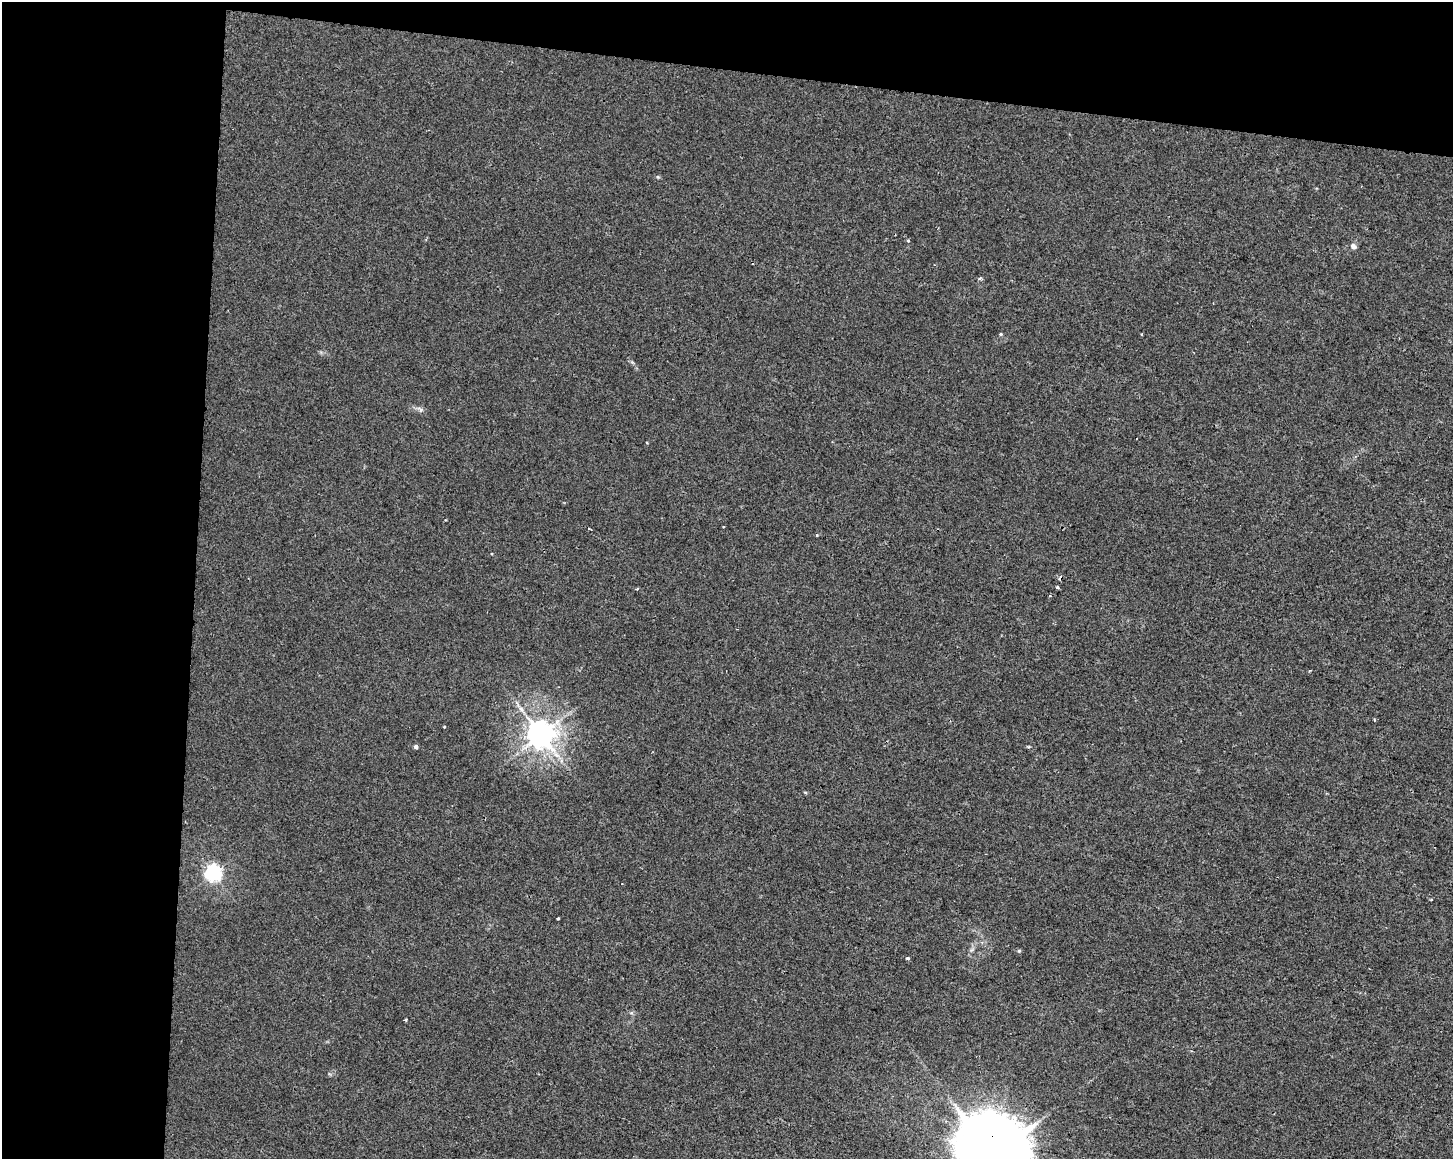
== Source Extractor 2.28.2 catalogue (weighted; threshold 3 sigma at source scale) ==
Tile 1 of 3 x 4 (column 1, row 1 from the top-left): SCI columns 284-1734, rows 3472-4628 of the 4863 x 4635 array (HDU 1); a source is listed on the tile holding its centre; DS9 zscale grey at full resolution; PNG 1455 x 1161 px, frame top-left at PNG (2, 2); no overlay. Shown black and unused: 19% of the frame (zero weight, under 2 of 3 exposures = <1% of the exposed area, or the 3 px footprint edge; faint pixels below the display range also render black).
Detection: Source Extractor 2.28.2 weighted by HDU 2 'WHT'; one run over the whole footprint, this tile lists its part. Background 0.00708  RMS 0.0047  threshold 0.021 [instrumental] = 3 sigma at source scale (4.5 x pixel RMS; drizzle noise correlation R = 1.50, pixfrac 1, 0.0396/0.0396 arcsec/px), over >= 5 px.
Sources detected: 24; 2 cosmic-ray / hot-pixel residue — not listed; the other 22 listed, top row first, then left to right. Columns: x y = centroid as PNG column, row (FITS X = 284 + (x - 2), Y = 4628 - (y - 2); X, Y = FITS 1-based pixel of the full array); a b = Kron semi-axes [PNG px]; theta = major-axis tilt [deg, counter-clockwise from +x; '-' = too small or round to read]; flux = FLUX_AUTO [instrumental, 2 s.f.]
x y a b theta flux
657 177 5 4 - 0.6
908 240 4 3 - 0.63
1353 246 8 7 - 1.8
1001 334 5 4 - 0.49
723 527 3 2 - 0.42
816 535 3 3 - 1.1
1060 578 5 4 - 1.7
1057 587 4 4 - 0.74
637 589 4 3 - 0.44
1050 596 3 3 - 0.5
1374 720 3 3 - 0.5
444 727 4 2 - 0.32
541 734 9 8 - 640
416 747 4 4 - 1.7
1028 747 4 3 - 0.54
213 873 6 6 - 160
558 918 3 3 - 1
971 950 7 4 71 1
1019 951 5 4 - 0.62
907 958 3 3 - 2.7
406 1020 3 3 - 0.48
993 1155 22 20 -46 5100
Overlapping masked pixels (flux is a lower limit): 2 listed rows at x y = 1060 578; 993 1155
Isophote crosses this tile's border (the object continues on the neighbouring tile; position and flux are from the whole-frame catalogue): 1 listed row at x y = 993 1155
Unlisted compact peaks at least as high as the median listed source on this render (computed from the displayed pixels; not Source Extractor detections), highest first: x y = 421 410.